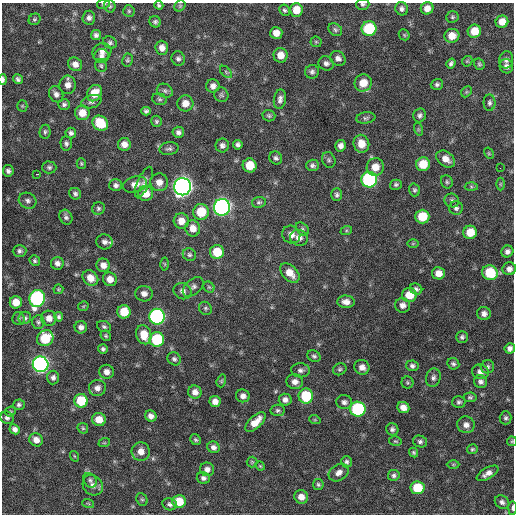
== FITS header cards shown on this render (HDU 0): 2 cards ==
NAXIS1  =                  512 / Axis length
NAXIS2  =                  512 / Axis length

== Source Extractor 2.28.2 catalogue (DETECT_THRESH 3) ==
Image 512 x 512 px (HDU 0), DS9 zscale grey, 1 PNG px = 1 image px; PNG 516 x 516 px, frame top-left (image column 1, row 512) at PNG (2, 3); each listed source drawn as its Kron ellipse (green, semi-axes under 4 px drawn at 4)
Background 286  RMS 18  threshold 53.4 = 3 sigma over >= 5 px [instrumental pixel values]
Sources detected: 239; all 239 listed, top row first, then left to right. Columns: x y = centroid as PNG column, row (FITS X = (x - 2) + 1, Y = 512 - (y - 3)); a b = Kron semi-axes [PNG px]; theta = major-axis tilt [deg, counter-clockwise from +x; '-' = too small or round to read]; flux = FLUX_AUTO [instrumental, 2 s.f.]
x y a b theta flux
103 4 6 4 14 1900
363 4 6 5 - 2700
159 5 4 4 - 2000
110 6 6 5 - 2300
180 6 6 5 - 1900
427 8 6 6 - 8200
402 9 7 6 - 3900
284 10 6 5 - 2300
296 10 7 6 - 16000
129 11 6 5 - 2000
452 17 6 5 - 2100
89 18 7 6 - 4300
35 19 6 5 - 2000
155 22 6 5 - 2700
502 22 6 6 - 12000
369 29 7 7 - 70000
335 30 7 6 - 2700
474 31 7 6 - 22000
276 33 6 6 - 9000
96 35 5 5 - 3500
404 35 6 5 - 1700
452 36 7 7 - 14000
316 42 5 5 - 1500
110 43 7 5 -24 2700
162 48 7 6 - 7900
102 52 10 8 26 7200
281 55 7 7 - 12000
101 56 7 7 - 4500
338 58 8 7 - 5000
178 59 7 6 - 3600
127 60 6 5 - 2100
506 60 8 7 - 4000
467 61 6 4 43 1400
326 63 8 7 - 4000
75 64 7 6 - 7300
451 64 5 4 - 2900
479 64 6 5 - 2100
101 66 6 5 - 2200
506 66 7 6 - 5000
226 72 7 4 -46 2000
312 72 7 7 - 3400
18 79 5 4 - 2900
3 80 5 3 - 3100
363 83 9 8 - 18000
437 84 6 5 - 2800
68 85 9 8 - 7900
213 86 7 6 - 6000
165 91 8 6 -26 3100
466 92 6 4 45 1800
94 93 8 7 - 20000
56 94 8 7 - 5300
221 95 7 7 - 2600
159 99 8 5 -16 2400
280 99 10 6 80 4900
91 102 10 6 16 4100
185 103 8 8 - 10000
489 103 8 6 -90 3100
64 104 6 5 - 2800
22 106 5 5 - 1500
146 111 5 4 - 2800
82 113 7 7 - 16000
420 115 7 6 - 3600
269 116 6 5 - 2400
366 118 9 5 7 3100
156 121 5 5 - 2100
100 123 8 7 - 38000
418 129 7 4 -72 1600
45 132 7 5 83 2600
178 132 6 5 - 3900
71 133 5 5 - 3400
66 143 7 6 - 3300
124 144 6 6 - 8400
361 144 9 8 - 16000
222 145 7 6 - 4200
238 145 5 4 - 3500
341 146 6 5 - 5800
169 149 9 6 11 3500
489 153 6 4 -60 1600
276 158 7 6 - 3300
446 159 10 7 -36 9600
329 160 8 6 -66 3000
81 164 5 4 - 1700
423 164 7 7 - 24000
250 165 7 7 - 24000
312 165 6 5 - 3200
49 167 7 6 - 2700
375 167 9 8 - 14000
500 168 2 2 - 1900
8 171 5 5 - 3700
37 174 3 2 - 4600
369 180 8 8 - 240000
144 182 16 6 65 5700
159 182 9 9 - 9300
447 182 6 6 - 2300
135 184 12 8 15 8800
500 184 6 4 90 1500
116 185 6 6 - 3800
396 185 6 5 - 2500
182 187 8 8 - 880000
471 187 6 4 -2 2000
414 190 6 5 - 2500
145 193 7 7 - 16000
75 194 6 5 - 2800
337 195 6 5 - 3200
452 200 7 6 - 3600
28 201 9 7 -25 4500
259 202 7 5 8 2400
222 207 8 8 - 500000
98 208 6 6 - 2800
456 208 7 6 - 3600
201 212 8 8 - 35000
66 217 8 6 -61 3300
422 217 7 7 - 32000
181 221 7 7 - 12000
193 228 8 7 - 11000
302 229 7 5 -42 2300
346 231 6 4 19 1600
470 232 7 6 - 20000
291 235 9 8 - 7700
299 238 9 7 -25 7100
104 242 8 7 - 5500
413 244 6 4 1 1200
19 251 7 6 - 3100
217 252 7 7 - 29000
507 252 6 5 - 4800
189 255 7 6 - 2700
35 261 6 5 - 2100
57 263 6 6 - 5100
165 264 6 4 -88 1400
103 265 7 6 - 8200
509 269 7 6 - 5400
290 273 11 7 -45 14000
438 273 6 6 - 10000
490 273 8 7 - 47000
90 278 8 7 - 12000
110 279 7 6 - 9700
193 287 12 7 41 4800
209 287 6 5 - 1700
58 289 5 5 - 1500
416 289 6 5 - 3400
183 291 9 8 - 5600
144 294 8 7 - 6600
409 295 7 7 - 21000
37 298 8 7 - 240000
16 302 6 6 - 15000
346 302 8 6 -3 7500
403 305 7 7 - 6400
83 306 5 5 - 1400
205 308 7 6 - 2500
124 312 6 6 - 30000
484 314 7 6 - 5500
59 317 4 4 - 2600
157 317 8 8 - 320000
18 318 6 6 - 2100
25 318 6 6 - 2800
49 318 8 7 - 8600
38 322 7 6 - 2800
81 327 6 6 - 5000
104 327 7 5 -24 2600
144 335 9 7 -73 19000
106 336 5 5 - 2000
462 337 6 5 - 2700
45 338 8 7 - 42000
157 339 7 7 - 73000
510 348 5 5 - 4700
103 349 5 5 - 3000
314 356 7 5 -34 2800
174 359 7 6 - 3100
41 364 8 8 - 430000
453 364 6 5 - 2800
412 366 6 5 - 3500
362 367 8 7 - 7400
487 367 7 6 - 2900
340 369 7 5 30 2400
300 370 9 7 -3 4700
107 372 7 7 - 7000
480 372 8 7 - 5900
53 378 7 6 - 4200
433 378 9 7 73 4300
221 381 6 4 73 1700
295 382 8 7 - 6700
481 382 6 6 - 3900
407 383 6 6 - 2000
97 388 8 8 - 6300
195 392 7 6 - 7700
243 396 7 6 - 5900
306 396 7 7 - 53000
470 397 6 5 - 2300
285 400 6 6 - 5000
81 401 7 6 - 41000
215 401 5 5 - 7600
344 402 8 7 - 4300
459 402 6 6 - 2900
19 405 6 5 - 2700
403 407 6 5 - 8400
358 409 7 7 - 150000
278 410 7 5 9 2700
10 411 5 5 - 1600
151 416 6 5 - 5800
7 418 7 6 - 3500
506 418 6 6 - 2800
99 419 7 6 - 15000
315 420 6 3 -18 1200
255 422 13 6 44 15000
466 425 9 8 - 7100
83 428 6 4 -45 1900
15 429 5 4 - 4800
392 429 6 6 - 3300
36 440 7 6 - 8500
196 440 6 5 - 2200
395 441 6 4 -15 1700
512 441 5 4 - 1300
420 442 7 5 -22 3200
104 443 6 3 18 1400
213 447 6 5 - 4900
472 449 5 4 - 2000
141 451 9 9 - 11000
414 452 5 4 - 1900
74 456 5 3 - 1200
252 462 5 5 - 1700
346 462 5 5 - 2800
453 464 6 4 0 1600
260 466 5 4 - 1300
207 469 7 6 - 5700
339 473 11 8 32 6700
488 473 12 5 30 7000
394 475 6 5 - 2800
203 478 6 5 - 4100
90 480 8 6 -52 3300
318 484 5 5 - 2200
93 485 11 9 -51 7200
417 488 7 6 - 40000
301 497 7 6 - 9400
142 499 7 5 -66 1800
179 502 7 6 - 26000
502 502 7 6 - 3900
88 503 6 3 -19 1400
170 504 7 6 - 3700
512 508 7 3 89 2800
At the frame edge (FLAGS 8, measured only in part): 7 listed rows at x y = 103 4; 363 4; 159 5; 3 80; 510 348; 512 441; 512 508